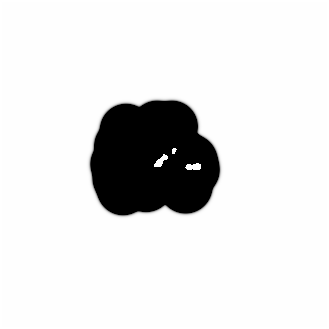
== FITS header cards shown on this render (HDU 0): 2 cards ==
NAXIS1  =                  325 /
NAXIS2  =                  325 /

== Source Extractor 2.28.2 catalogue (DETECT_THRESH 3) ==
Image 325 x 325 px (HDU 0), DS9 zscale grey, 1 PNG px = 1 image px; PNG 329 x 329 px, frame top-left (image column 1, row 325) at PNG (0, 0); no overlay
Background 0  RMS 3.9e-08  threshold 1.16e-07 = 3 sigma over >= 5 px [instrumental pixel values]
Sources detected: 3; all 3 listed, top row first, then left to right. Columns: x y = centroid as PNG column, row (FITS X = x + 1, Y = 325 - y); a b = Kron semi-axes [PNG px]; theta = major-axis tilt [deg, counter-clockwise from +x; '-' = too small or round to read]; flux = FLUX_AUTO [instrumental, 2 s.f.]
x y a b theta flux
172 149 4 3 - 250
158 160 10 5 47 19000
191 164 13 4 2 80